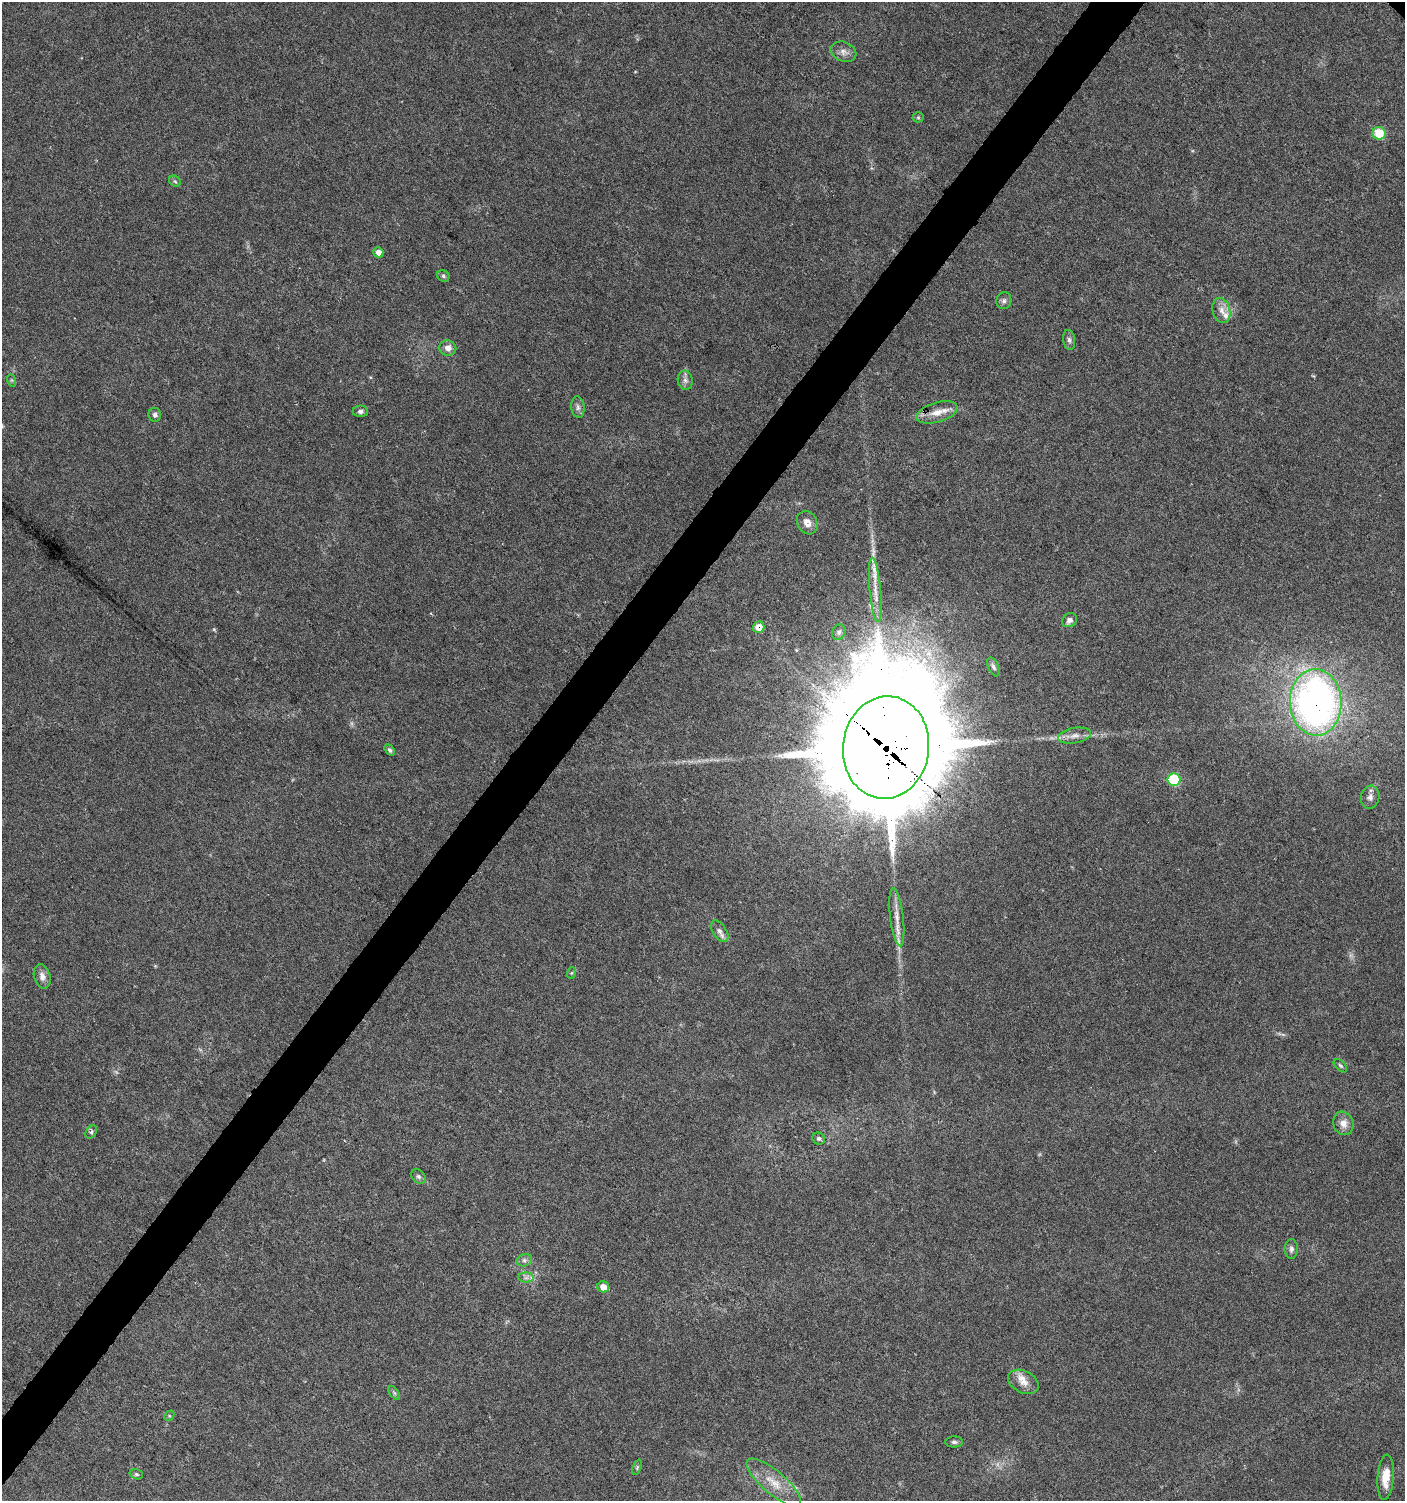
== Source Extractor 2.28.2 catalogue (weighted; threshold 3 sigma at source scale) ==
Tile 7 of 4 x 4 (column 3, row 2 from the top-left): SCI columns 3049-4451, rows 2999-4497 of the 6029 x 6005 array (HDU 1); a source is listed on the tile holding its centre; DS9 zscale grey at full resolution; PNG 1407 x 1503 px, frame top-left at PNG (2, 2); each listed source drawn as its Kron ellipse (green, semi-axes under 4 px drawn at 4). Shown black and unused: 4% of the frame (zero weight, under 5 of 9 exposures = <1% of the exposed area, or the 3 px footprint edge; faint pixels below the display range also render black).
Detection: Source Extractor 2.28.2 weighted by HDU 2 'WHT'; one run over the whole footprint, this tile lists its part. Background 0.0353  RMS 0.0025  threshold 0.0101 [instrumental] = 3 sigma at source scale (4.09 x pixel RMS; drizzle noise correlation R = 1.36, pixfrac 0.8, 0.0396/0.0396 arcsec/px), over >= 5 px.
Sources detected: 54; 2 too faint to see at this stretch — neither listed nor drawn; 3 inside a brighter listed object's ellipse — not listed separately; the other 49 listed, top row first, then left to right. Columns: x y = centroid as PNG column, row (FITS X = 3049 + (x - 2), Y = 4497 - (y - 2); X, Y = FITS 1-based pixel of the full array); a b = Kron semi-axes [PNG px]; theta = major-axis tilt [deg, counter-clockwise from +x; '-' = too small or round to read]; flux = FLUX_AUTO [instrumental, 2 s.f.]
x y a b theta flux
843 52 13 9 -23 1.5
918 117 5 5 - 0.31
1379 133 7 6 - 7.2
175 181 6 5 - 0.35
378 252 5 5 - 1.9
443 276 6 5 - 0.45
1004 301 8 7 - 0.82
1221 310 13 8 -76 1.9
1069 340 10 6 -82 0.73
448 348 8 7 - 1.6
11 380 6 4 -71 0.31
685 380 10 7 -81 1
578 407 11 6 -84 0.88
360 411 8 5 1 0.73
937 412 21 10 17 3.1
155 415 7 6 - 0.71
807 523 12 10 -59 2.1
875 590 32 5 -85 3.2
1070 620 8 6 36 1.1
759 627 6 5 - 3.1
839 632 8 6 64 0.7
993 667 10 5 -66 0.66
1316 702 33 26 -87 120
1075 736 16 7 10 1.6
886 747 51 43 84 8700
390 750 6 4 -50 0.53
1174 780 6 6 - 14
1370 797 11 9 80 1.2
897 917 29 6 -83 2.7
720 931 12 7 -56 1.1
571 973 6 3 70 0.26
42 976 12 8 -73 1.5
1340 1066 8 5 -45 0.43
1343 1123 12 10 -70 1.9
91 1132 7 5 59 0.46
819 1139 6 5 - 0.56
418 1176 8 6 -43 0.59
1291 1249 10 6 89 0.84
524 1260 8 6 20 0.69
526 1278 7 5 0 0.67
603 1287 6 5 - 2.4
1023 1382 16 11 -27 2.5
394 1393 8 4 -53 0.42
169 1416 6 4 46 0.31
954 1442 9 5 -1 0.64
637 1467 8 4 69 0.35
136 1474 7 5 -16 0.46
1386 1477 23 8 86 3.8
774 1482 34 11 -40 4.9
Overlapping masked pixels (flux is a lower limit): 3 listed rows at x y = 759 627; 1316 702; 886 747